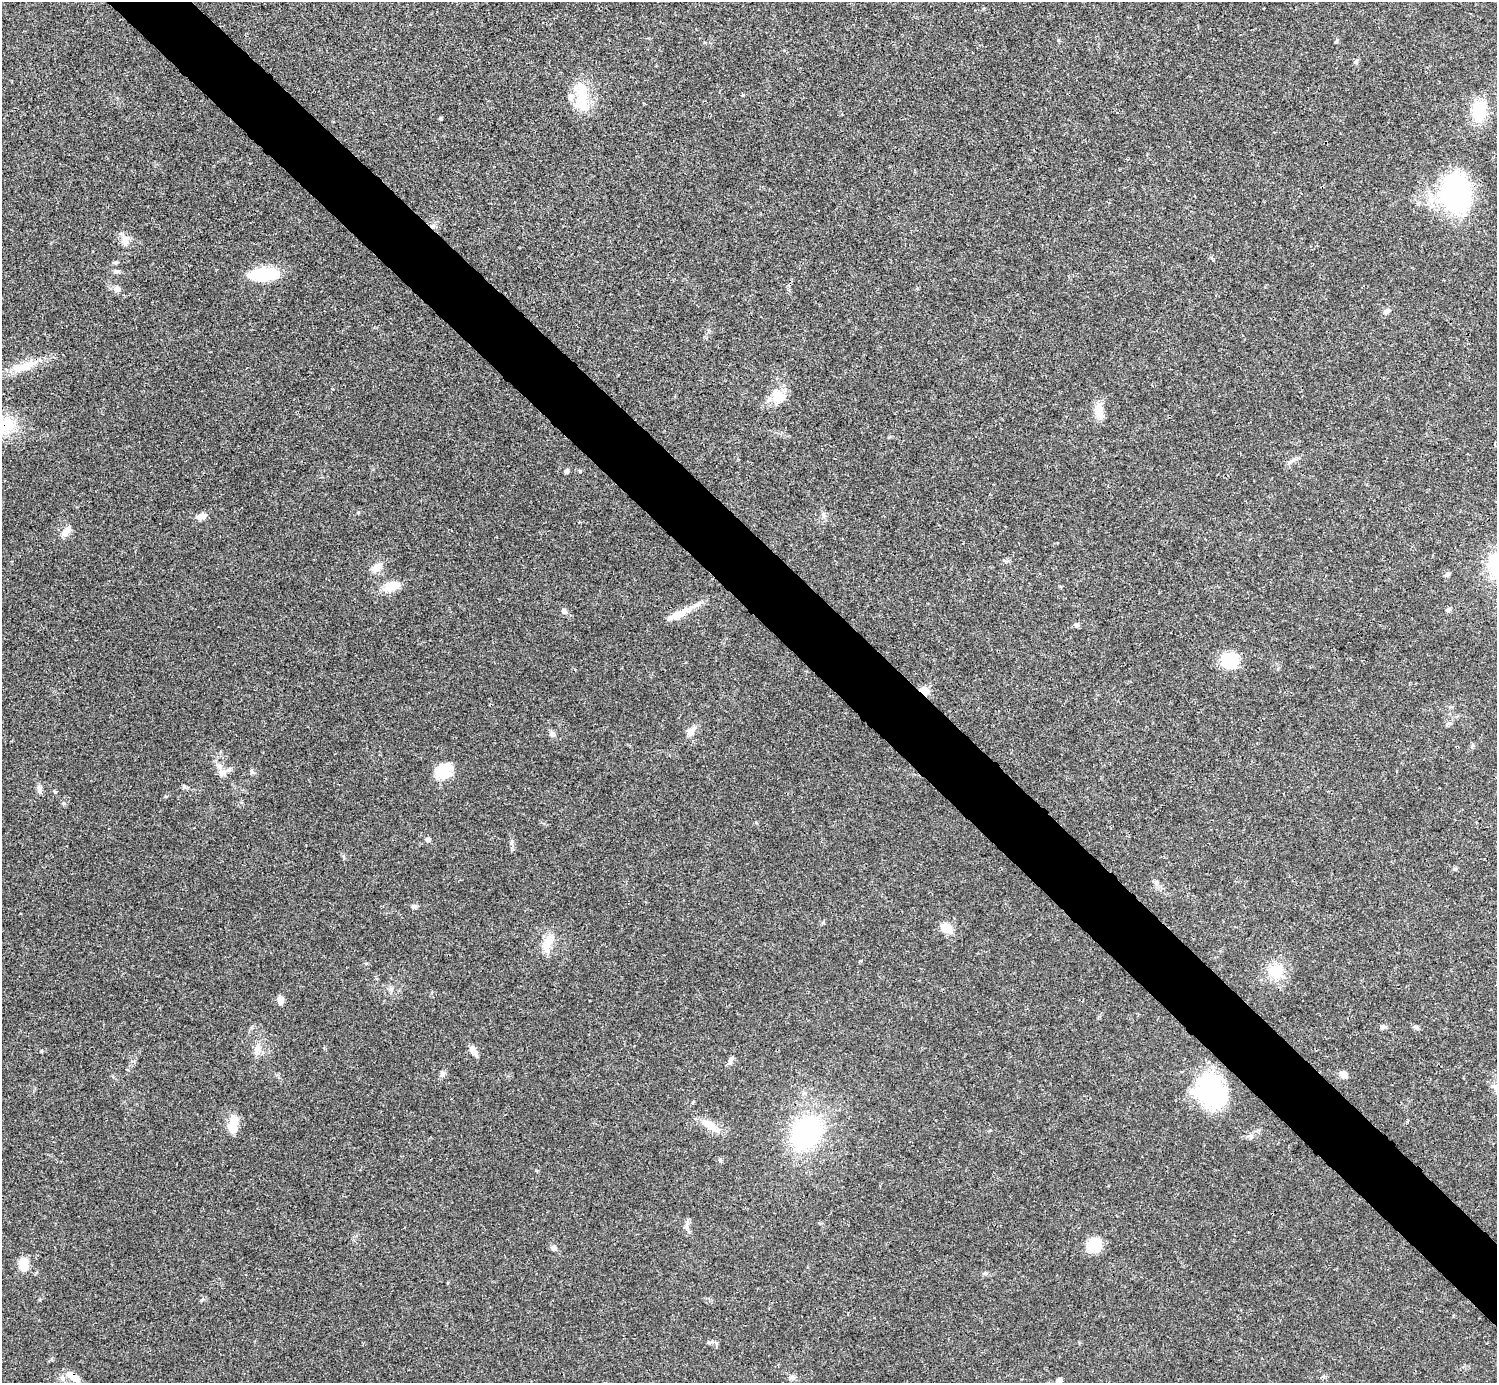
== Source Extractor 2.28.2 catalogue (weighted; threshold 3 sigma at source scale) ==
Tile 6 of 4 x 4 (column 2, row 2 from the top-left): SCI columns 1495-2989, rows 2920-4300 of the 5981 x 5980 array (HDU 1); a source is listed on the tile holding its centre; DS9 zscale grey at full resolution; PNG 1499 x 1385 px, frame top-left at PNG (2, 2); no overlay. Shown black and unused: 5% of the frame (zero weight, under 3 of 4 exposures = <1% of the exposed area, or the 3 px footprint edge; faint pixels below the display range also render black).
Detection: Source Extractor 2.28.2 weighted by HDU 2 'WHT'; one run over the whole footprint, this tile lists its part. Background 0.0207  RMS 0.0022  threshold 0.01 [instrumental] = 3 sigma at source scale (4.5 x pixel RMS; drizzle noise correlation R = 1.50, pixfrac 1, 0.05/0.05 arcsec/px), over >= 5 px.
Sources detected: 65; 1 inside a brighter object's white glare — not listed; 2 inside a brighter listed object's ellipse — not listed separately; the other 62 listed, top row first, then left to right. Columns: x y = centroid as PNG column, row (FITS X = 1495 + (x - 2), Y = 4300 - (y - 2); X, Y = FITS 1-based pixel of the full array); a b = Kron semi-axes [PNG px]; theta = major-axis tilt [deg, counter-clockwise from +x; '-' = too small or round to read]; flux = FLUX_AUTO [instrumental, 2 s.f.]
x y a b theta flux
1356 62 7 5 38 0.45
582 96 44 18 -73 7.7
1479 112 30 17 -80 7.2
440 118 5 4 - 0.26
1456 193 37 29 -80 43
125 241 16 10 85 1.8
115 262 8 4 0 0.36
116 271 9 6 10 0.6
264 274 32 14 1 9.2
117 289 8 7 - 1.2
1387 311 10 7 34 0.82
25 366 38 11 21 5.1
778 397 19 18 - 4
1099 411 24 11 -89 3
5 426 35 23 7 8.7
1289 462 7 4 71 0.45
566 471 6 5 - 0.55
358 513 5 3 - 0.23
202 516 13 7 18 1.4
66 530 16 8 44 1.5
377 567 16 9 37 2.1
1447 574 7 6 - 0.6
392 586 23 12 19 3.5
1448 610 6 5 - 0.46
564 611 9 7 -54 0.74
676 615 44 9 25 3.8
1076 625 7 6 - 0.56
1230 660 22 18 -3 6.8
924 691 10 8 -26 2.3
1448 723 6 4 19 0.41
691 731 16 9 54 1.7
552 734 9 7 -45 0.72
219 766 10 6 -10 0.98
443 770 22 15 53 5.3
252 772 9 4 -55 0.44
221 773 9 6 -69 0.87
39 789 11 6 -87 0.99
427 839 5 5 - 0.81
1455 869 6 5 - 0.36
414 906 7 6 - 0.51
946 928 19 11 -34 2.7
549 942 16 14 75 3.4
1276 972 17 16 - 5.7
281 1000 10 7 -87 1.3
1383 1027 8 6 37 0.62
1416 1027 10 4 -11 0.43
257 1048 14 8 -87 1.6
473 1051 15 6 -58 1.3
731 1061 13 5 72 0.71
442 1074 10 6 54 0.7
1344 1074 8 7 - 1.7
1211 1091 41 33 -53 23
233 1124 22 11 76 3.6
711 1126 28 10 -31 3.4
807 1133 27 19 47 40
687 1228 9 4 -55 0.64
1094 1245 16 15 - 5.6
553 1248 7 6 - 0.75
24 1264 13 9 -81 3.7
74 1377 21 9 -37 2.5
792 1377 8 7 - 0.69
1059 1381 8 7 - 0.81
Overlapping masked pixels (flux is a lower limit): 4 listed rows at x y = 5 426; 924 691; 1211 1091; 74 1377
Isophote crosses this tile's border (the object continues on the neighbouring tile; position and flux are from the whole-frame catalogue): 2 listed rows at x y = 5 426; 1059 1381
Unlisted compact peaks at least as high as the median listed source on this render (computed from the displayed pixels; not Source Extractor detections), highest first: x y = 511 843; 41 1051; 580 471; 720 1160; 366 963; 1336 42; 1058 40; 709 1343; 201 1300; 251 1028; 55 792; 743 95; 343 856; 985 1273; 860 961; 823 923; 1213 260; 823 514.